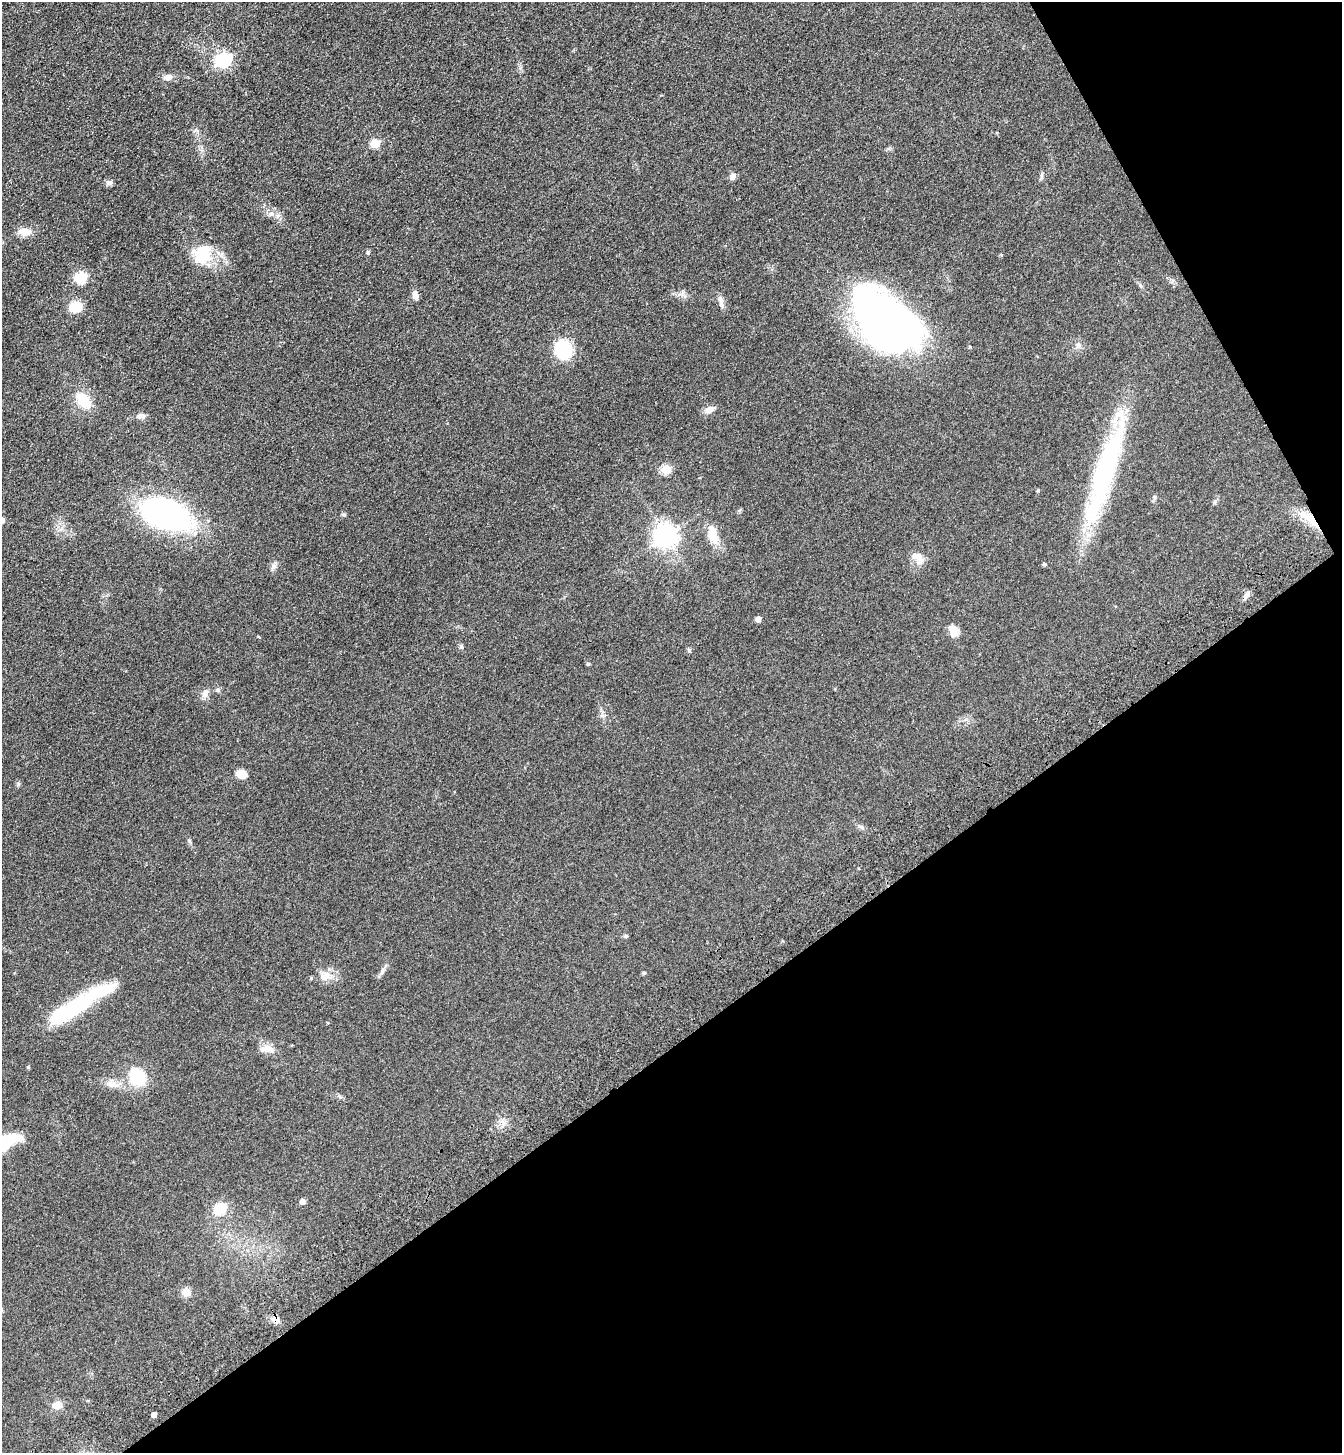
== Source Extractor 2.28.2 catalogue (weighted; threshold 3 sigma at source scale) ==
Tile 12 of 4 x 4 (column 4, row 3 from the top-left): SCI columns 4252-5591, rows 1557-3007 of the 5958 x 6014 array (HDU 1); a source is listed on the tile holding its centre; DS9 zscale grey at full resolution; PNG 1344 x 1455 px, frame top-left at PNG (2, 2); no overlay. Shown black and unused: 33% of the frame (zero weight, under 3 of 4 exposures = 6% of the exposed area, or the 3 px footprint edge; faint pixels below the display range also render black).
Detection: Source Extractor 2.28.2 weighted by HDU 2 'WHT'; one run over the whole footprint, this tile lists its part. Background 0.118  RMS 0.0089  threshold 0.0402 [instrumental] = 3 sigma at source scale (4.5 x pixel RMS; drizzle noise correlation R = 1.50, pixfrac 1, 0.05/0.05 arcsec/px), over >= 5 px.
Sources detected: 62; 4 inside a brighter object's white glare — not listed; the other 58 listed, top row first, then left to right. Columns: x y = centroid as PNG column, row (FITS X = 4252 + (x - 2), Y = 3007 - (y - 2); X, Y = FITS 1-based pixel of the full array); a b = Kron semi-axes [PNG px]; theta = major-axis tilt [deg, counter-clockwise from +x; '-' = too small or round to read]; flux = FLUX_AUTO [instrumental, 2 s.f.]
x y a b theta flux
223 60 7 6 - 200
168 77 10 7 11 5.5
375 143 5 5 - 35
1042 175 8 4 72 1.6
733 176 8 7 - 3.6
109 183 8 7 - 2.8
271 214 8 6 20 2.9
25 232 15 9 -5 9.4
205 250 23 18 -53 24
368 252 5 5 - 1.2
81 278 6 6 - 77
415 295 11 7 -78 4.7
721 300 15 6 -74 3.8
76 307 11 9 7 21
883 323 72 44 -36 430
1078 345 8 6 64 2.8
563 349 16 13 -75 53
83 401 20 13 -52 20
710 409 12 7 24 5.8
141 416 11 6 9 4
666 469 6 5 - 38
1105 472 130 22 73 150
1038 490 4 4 - 1.1
1214 502 6 5 - 1.6
165 514 44 23 -20 270
343 515 7 3 -1 1.1
2 520 6 6 - 3.7
1312 520 23 10 -49 16
713 534 23 13 -76 15
666 535 8 8 - 670
920 559 19 10 -71 8.2
1044 564 5 4 - 1.1
274 566 8 6 46 2.7
1247 595 11 6 41 3.4
758 619 5 4 - 5.8
953 631 15 10 -75 8.2
461 646 7 5 -86 1.7
689 650 5 5 - 1.4
588 664 5 4 - 1
218 690 6 6 - 1.5
205 694 11 7 65 4.7
241 774 12 9 -14 8.3
861 827 9 5 -21 2.2
626 936 6 5 - 1.3
382 972 10 5 69 2.7
644 973 5 4 - 1.1
325 976 17 11 24 9.6
73 1008 61 17 33 80
267 1048 19 9 3 7.6
137 1077 16 13 -59 37
112 1084 15 9 -12 7.1
3 1146 17 12 -20 14
303 1202 5 5 - 5.2
220 1209 6 5 - 66
186 1292 12 9 -24 7.5
276 1320 10 8 -42 4.9
57 1405 13 9 5 7.5
154 1414 5 4 - 5.6
Overlapping masked pixels (flux is a lower limit): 2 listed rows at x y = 1312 520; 276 1320
Isophote crosses this tile's border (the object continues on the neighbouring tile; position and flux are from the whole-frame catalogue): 2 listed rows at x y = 2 520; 3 1146
Unlisted compact peaks at least as high as the median listed source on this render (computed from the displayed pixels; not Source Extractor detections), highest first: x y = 28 1067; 189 840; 18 784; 602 715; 1140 285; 340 1097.